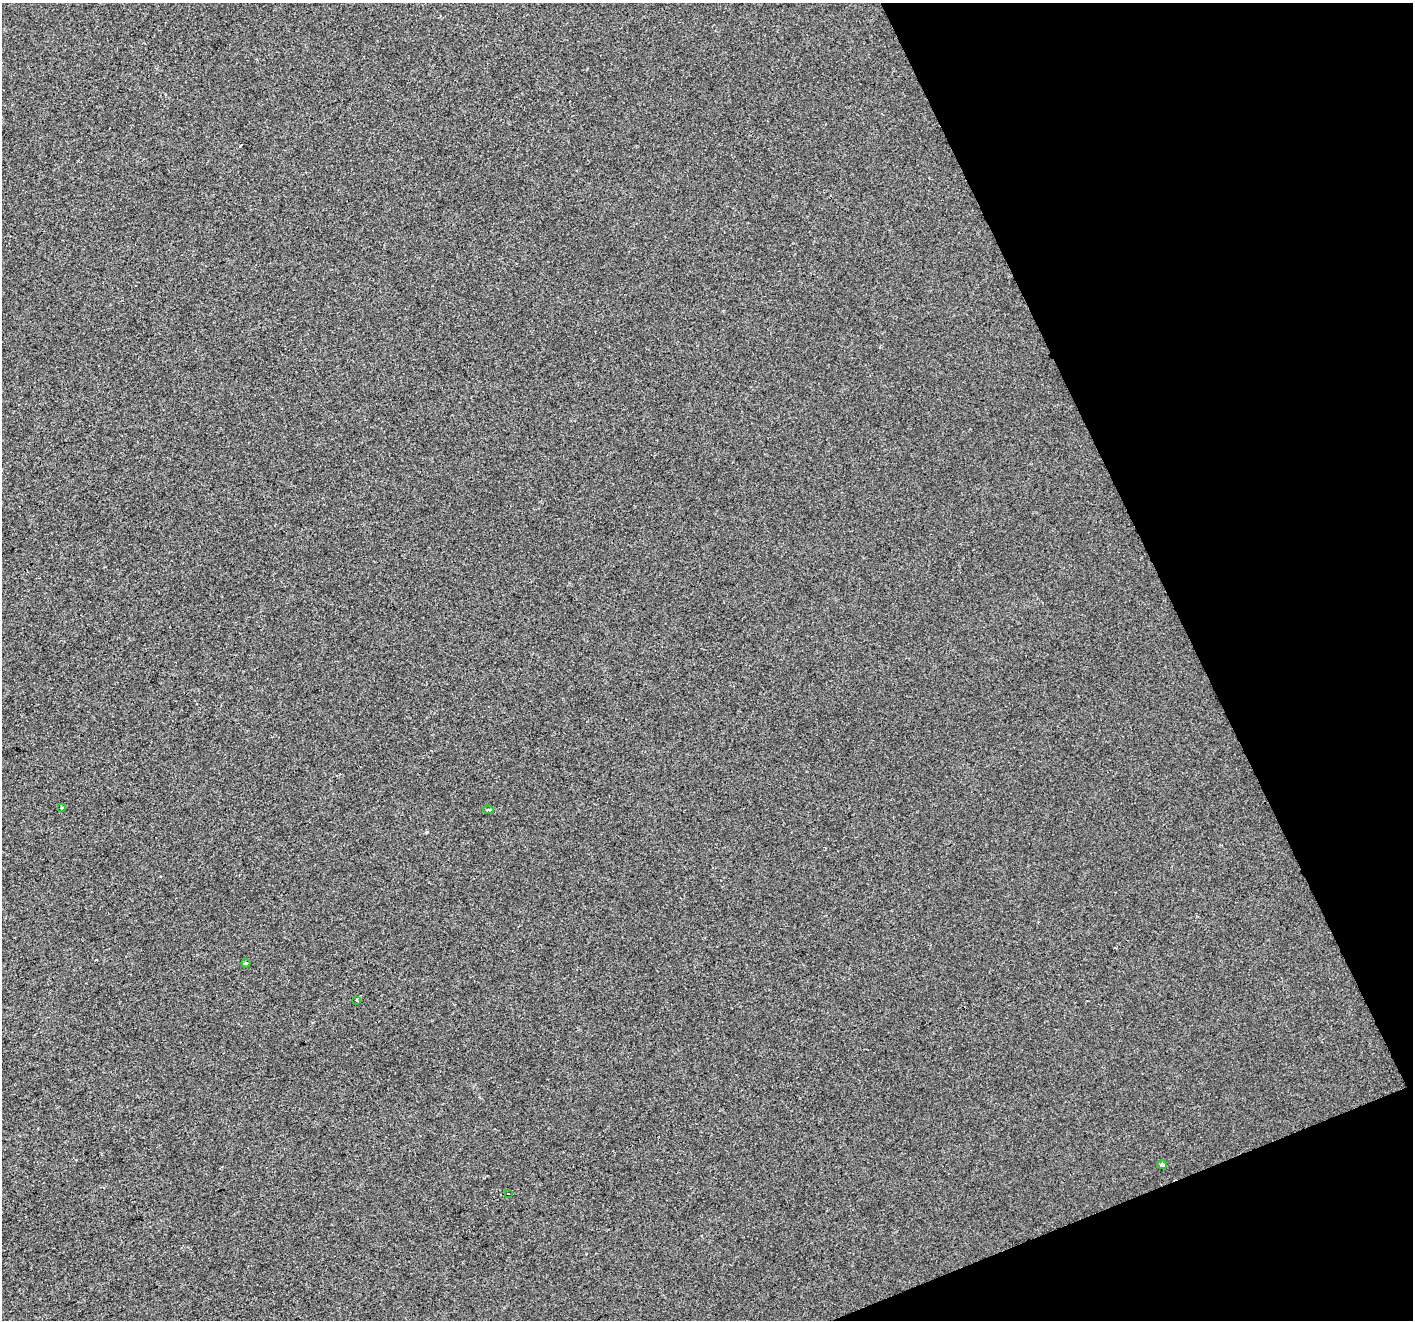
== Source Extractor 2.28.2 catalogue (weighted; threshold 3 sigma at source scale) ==
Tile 12 of 4 x 4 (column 4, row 3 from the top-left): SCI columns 4234-5644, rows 1463-2780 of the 5644 x 5504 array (HDU 1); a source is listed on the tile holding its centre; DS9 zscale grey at full resolution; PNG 1415 x 1322 px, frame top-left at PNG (2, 3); each listed source drawn as its Kron ellipse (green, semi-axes under 4 px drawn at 4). Shown black and unused: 19% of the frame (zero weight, under 2 of 3 exposures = <1% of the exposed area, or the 3 px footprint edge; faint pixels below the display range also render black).
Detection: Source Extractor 2.28.2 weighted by HDU 2 'WHT'; one run over the whole footprint, this tile lists its part. Background -3.68e-04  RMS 0.0056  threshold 0.0253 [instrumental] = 3 sigma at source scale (4.5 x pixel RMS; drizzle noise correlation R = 1.50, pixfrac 1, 0.0396/0.0396 arcsec/px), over >= 5 px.
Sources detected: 6; all 6 listed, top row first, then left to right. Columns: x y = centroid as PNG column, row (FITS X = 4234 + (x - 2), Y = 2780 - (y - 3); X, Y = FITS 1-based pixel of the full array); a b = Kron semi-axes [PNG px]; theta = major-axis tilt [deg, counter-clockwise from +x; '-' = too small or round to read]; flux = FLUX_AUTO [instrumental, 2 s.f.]
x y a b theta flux
62 807 3 3 - 0.6
488 810 5 3 - 0.73
246 963 4 4 - 0.73
356 1000 3 3 - 0.61
1162 1165 5 4 - 1.1
508 1194 3 2 - 0.71